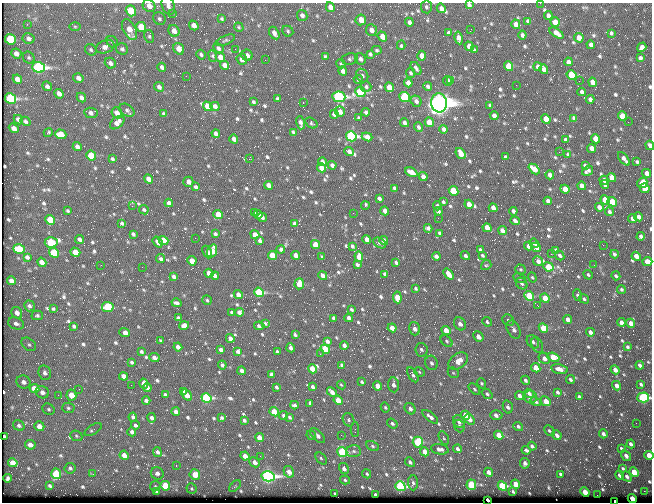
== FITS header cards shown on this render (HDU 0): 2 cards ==
NAXIS1  =                  650 / Width of table row in bytes
NAXIS2  =                  500 / Number of rows in table

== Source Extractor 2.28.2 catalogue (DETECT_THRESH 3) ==
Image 650 x 500 px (HDU 0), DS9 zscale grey, 1 PNG px = 1 image px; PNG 654 x 504 px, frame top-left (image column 1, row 500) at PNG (2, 3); each listed source drawn as its Kron ellipse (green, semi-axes under 4 px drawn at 4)
Background 360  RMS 1.4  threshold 4.32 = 3 sigma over >= 5 px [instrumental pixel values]
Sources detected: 780; of the 780, the 500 brightest by FLUX_AUTO listed and drawn (280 fainter detections omitted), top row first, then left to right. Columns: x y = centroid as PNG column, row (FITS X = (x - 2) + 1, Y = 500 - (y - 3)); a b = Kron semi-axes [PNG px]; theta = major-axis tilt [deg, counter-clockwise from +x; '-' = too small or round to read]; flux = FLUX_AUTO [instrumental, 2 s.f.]
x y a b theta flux
540 3 2 2 - 360
469 5 4 4 - 260
149 6 7 6 - 780
168 6 9 6 -70 430
330 7 5 4 - 850
426 7 6 5 - 240
441 8 5 4 - 440
131 11 6 5 - 3300
172 14 2 2 - 480
302 15 6 5 - 370
548 16 4 4 - 370
159 19 7 6 - 210
222 19 4 3 - 150
361 20 5 5 - 1300
528 21 4 4 - 240
409 22 4 4 - 320
555 22 5 4 - 1400
27 24 3 2 - 170
516 24 5 4 - 750
194 25 5 4 - 630
75 26 6 4 -1 150
141 27 5 4 - 2500
239 27 5 4 - 180
471 29 2 2 - 160
130 30 11 6 -63 1200
371 30 6 5 - 610
174 31 6 5 - 730
288 31 6 5 - 180
274 33 7 4 -60 480
448 33 4 3 - 190
556 33 8 4 -34 550
611 33 3 3 - 150
522 35 4 3 - 260
149 36 6 5 - 170
382 37 5 4 - 860
28 38 6 5 - 290
459 38 6 4 -78 550
579 38 5 4 - 650
10 39 5 5 - 4500
225 40 10 4 23 190
112 42 6 5 - 180
401 45 4 3 - 180
591 45 4 4 - 320
469 46 5 4 - 840
105 47 9 6 19 540
642 47 5 4 - 440
218 48 6 4 -49 250
122 49 6 5 - 230
179 49 6 5 - 890
235 49 2 2 - 140
91 50 6 5 - 180
377 50 5 4 - 150
474 50 4 3 - 190
16 54 5 5 - 520
370 54 4 3 - 190
201 55 5 4 - 190
247 55 5 5 - 370
213 56 6 4 -69 200
422 56 5 4 - 870
220 57 5 4 - 750
325 57 4 3 - 150
29 58 6 5 - 180
640 58 4 3 - 260
242 59 5 5 - 830
350 59 8 5 9 230
360 59 6 5 - 360
265 60 2 2 - 220
568 62 4 4 - 310
110 63 6 5 - 340
341 64 5 4 - 150
225 65 5 4 - 700
509 66 5 4 - 2800
38 67 6 5 - 26000
162 67 4 4 - 280
538 67 4 4 - 480
416 68 7 3 -55 240
544 69 5 4 - 430
343 71 5 4 - 540
410 73 5 4 - 180
362 75 7 5 -58 270
571 75 5 4 - 4600
186 76 2 2 - 240
78 78 5 4 - 380
17 79 5 4 - 540
358 80 5 4 - 170
451 80 3 2 - 1000
448 81 5 4 - 610
579 81 2 2 - 140
592 82 5 4 - 770
408 83 4 4 - 620
516 85 2 2 - 280
47 86 5 4 - 320
428 86 4 4 - 250
159 87 5 4 - 340
366 87 5 5 - 210
389 87 5 4 - 1100
360 92 5 5 - 8900
582 92 4 4 - 340
59 94 5 4 - 480
339 97 7 5 -6 22000
405 97 5 5 - 11000
11 98 6 5 - 13000
81 98 5 4 - 380
277 98 3 3 - 160
590 99 4 3 - 310
416 101 6 5 - 330
253 102 4 3 - 180
303 103 3 2 - 550
439 103 9 8 - 120000
490 105 3 3 - 150
208 106 5 4 - 1900
215 106 5 4 - 380
127 110 8 5 -34 240
340 112 5 4 - 510
366 112 4 3 - 240
91 113 7 5 -7 390
117 113 6 5 - 690
164 114 4 3 - 160
334 114 4 4 - 380
494 116 4 4 - 500
622 116 5 4 - 1700
359 118 4 3 - 150
574 118 4 3 - 220
546 119 5 4 - 1400
18 120 5 4 - 390
26 121 5 4 - 210
117 122 8 5 41 600
429 122 5 4 - 1300
628 122 2 2 - 320
300 123 7 3 -75 340
311 123 6 5 - 140
404 123 4 4 - 360
418 127 5 4 - 240
14 128 5 4 - 620
444 129 4 4 - 310
48 132 5 4 - 140
293 132 4 3 - 140
216 133 4 4 - 330
61 134 6 4 -17 1800
351 136 5 5 - 20000
367 137 5 4 - 710
234 139 4 4 - 590
595 139 5 4 - 1400
566 140 4 3 - 250
650 145 5 3 - 430
77 147 4 4 - 320
591 148 5 4 - 600
349 152 5 3 - 410
559 152 2 2 - 370
461 153 6 4 -51 1100
568 154 3 3 - 150
91 156 5 4 - 3400
505 157 3 3 - 140
112 159 4 3 - 190
249 159 3 2 - 1300
624 159 8 3 -50 390
322 162 4 3 - 290
637 162 4 3 - 170
332 165 4 3 - 300
585 165 4 3 - 240
321 168 5 4 - 960
534 169 6 4 -42 1400
587 171 6 4 33 250
411 172 6 4 -27 1100
647 173 5 4 - 590
550 175 4 4 - 600
423 177 4 4 - 560
612 177 5 4 - 1100
148 179 5 4 - 710
604 180 4 4 - 360
188 182 5 5 - 470
642 183 5 5 - 2100
605 184 4 3 - 340
269 185 4 4 - 620
582 186 4 4 - 640
196 187 4 3 - 210
394 188 4 3 - 190
645 188 5 4 - 2500
565 189 5 4 - 1900
454 191 5 4 - 3400
379 199 4 3 - 220
605 200 5 4 - 2200
548 201 4 4 - 350
443 202 3 3 - 160
612 202 5 4 - 2400
169 203 4 4 - 380
469 204 5 4 - 760
365 205 4 3 - 170
132 206 2 2 - 210
437 206 4 3 - 290
599 207 4 4 - 530
493 208 4 4 - 560
144 210 5 4 - 150
68 211 3 3 - 140
385 211 4 4 - 660
438 211 4 4 - 280
513 211 4 3 - 230
609 212 4 4 - 200
255 213 3 3 - 200
353 213 2 2 - 200
218 214 5 4 - 1600
258 214 5 4 - 310
262 217 5 4 - 270
639 217 4 4 - 470
438 218 2 2 - 150
633 219 5 4 - 710
50 220 5 4 - 2500
515 221 5 3 - 340
122 223 4 3 - 190
294 224 4 3 - 300
428 228 4 4 - 250
487 228 5 4 - 1000
502 231 5 4 - 570
440 233 4 3 - 190
133 234 4 3 - 190
215 234 4 3 - 180
255 235 5 4 - 910
641 236 4 3 - 390
195 238 2 2 - 280
79 239 5 4 - 280
367 239 4 4 - 730
163 240 5 4 - 2400
260 241 4 3 - 220
384 241 4 4 - 580
51 242 6 5 - 6500
158 242 6 4 -53 470
380 243 7 4 -28 170
534 243 5 4 - 250
315 245 5 4 - 1800
603 245 2 2 - 460
352 246 4 3 - 180
528 246 4 4 - 600
536 247 5 4 - 440
19 249 6 4 -17 3400
281 249 4 3 - 320
480 250 4 3 - 210
556 250 4 3 - 250
212 251 6 5 - 1600
75 252 5 4 - 1700
207 252 7 3 -62 280
54 253 5 4 - 4400
551 254 2 2 - 1100
615 254 4 4 - 210
272 255 5 4 - 2000
296 255 4 4 - 760
482 255 4 3 - 150
560 255 5 4 - 220
436 256 4 4 - 350
465 256 5 4 - 260
636 256 5 4 - 820
27 257 4 4 - 260
322 257 3 3 - 140
359 257 5 4 - 1000
161 259 4 3 - 200
192 261 5 4 - 1300
538 261 5 4 - 380
42 262 5 4 - 570
396 262 3 3 - 180
647 262 5 4 - 1200
357 264 4 3 - 200
101 265 2 2 - 330
486 265 5 4 - 140
594 265 2 2 - 140
142 267 2 2 - 220
548 267 5 4 - 2300
521 269 5 5 - 160
209 273 5 4 - 730
385 274 4 3 - 270
448 274 6 4 -51 850
588 275 5 4 - 160
174 276 4 3 - 230
215 276 4 3 - 420
323 276 5 3 - 590
616 276 5 4 - 200
532 277 5 4 - 140
520 278 7 4 -26 150
11 281 5 4 - 600
522 283 6 5 - 230
299 284 5 4 - 720
416 289 3 3 - 150
621 289 4 4 - 150
259 292 5 4 - 8100
238 295 5 4 - 620
578 295 6 4 -73 180
529 296 5 4 - 4200
397 297 6 4 -83 1400
545 298 5 4 - 2300
584 299 5 4 - 170
207 300 5 4 - 140
176 303 5 3 - 230
29 306 5 5 - 240
538 306 3 2 - 490
108 307 6 5 - 4900
53 309 3 3 - 140
351 309 4 3 - 150
232 312 3 3 - 150
239 312 5 4 - 360
17 313 6 5 - 520
37 315 5 4 - 170
178 318 4 3 - 190
334 318 4 3 - 220
349 318 4 3 - 510
568 319 5 4 - 580
508 320 6 5 - 210
487 322 5 4 - 150
621 322 4 4 - 430
16 323 8 5 -18 400
265 323 3 3 - 180
631 323 5 4 - 860
460 324 7 5 -56 520
184 325 5 4 - 440
74 326 4 3 - 190
259 326 5 3 - 230
392 328 4 4 - 890
543 328 5 4 - 3000
414 329 7 5 -73 560
446 330 5 4 - 1200
514 330 9 6 -63 400
124 332 5 4 - 1200
590 332 4 3 - 410
295 335 3 3 - 170
478 337 6 4 -48 660
230 338 4 4 - 480
161 341 4 3 - 140
327 341 4 3 - 330
447 341 7 5 -42 190
533 342 7 5 -50 250
29 344 8 5 -38 280
344 345 4 3 - 390
537 345 8 5 -66 220
178 347 4 3 - 380
627 347 3 3 - 160
291 348 4 3 - 370
221 349 4 3 - 390
325 349 5 4 - 3700
421 350 7 6 - 270
238 351 4 4 - 370
277 351 3 3 - 150
141 352 4 3 - 170
320 354 2 2 - 170
154 357 5 4 - 390
553 357 6 4 -21 1700
544 358 6 5 - 630
458 361 11 7 37 1100
131 362 3 3 - 160
431 363 7 6 - 300
222 365 4 3 - 180
341 365 4 3 - 150
640 365 4 3 - 330
536 368 5 4 - 1500
312 369 5 4 - 1400
559 369 8 5 -11 680
615 370 5 4 - 580
242 371 4 3 - 420
419 372 5 4 - 140
45 373 7 6 - 380
453 373 6 5 - 150
272 374 4 3 - 380
413 375 8 4 -60 240
124 376 4 4 - 670
525 380 5 3 - 240
570 380 5 4 - 190
23 382 7 6 - 500
362 382 4 3 - 170
482 383 5 4 - 140
144 384 5 4 - 490
641 384 4 3 - 200
131 385 2 2 - 170
342 385 4 3 - 140
393 385 7 5 -84 510
378 386 5 4 - 1000
617 386 5 4 - 550
276 387 4 3 - 180
313 387 4 3 - 240
34 388 5 4 - 1500
147 388 4 4 - 370
79 389 2 2 - 140
474 389 7 4 -45 160
184 391 4 3 - 330
42 392 7 6 - 490
332 392 5 3 - 530
557 392 4 3 - 210
529 393 5 4 - 300
487 394 6 4 -40 200
58 395 2 2 - 270
71 395 5 5 - 1400
165 395 4 3 - 220
187 395 6 4 -57 940
519 396 4 3 - 520
530 397 6 6 - 410
579 397 4 3 - 200
643 397 6 5 - 16000
206 398 5 4 - 11000
338 400 5 4 - 1500
146 401 4 3 - 310
536 401 5 4 - 240
546 401 5 4 - 1100
310 403 4 3 - 260
295 405 4 4 - 230
385 407 5 4 - 140
508 407 7 5 -76 290
68 408 6 5 - 190
48 409 6 5 - 190
410 409 6 5 - 400
176 412 4 3 - 430
274 412 5 4 - 2800
466 415 5 4 - 2100
496 415 6 5 - 420
284 416 4 3 - 210
133 417 4 3 - 250
289 417 3 3 - 160
430 417 9 4 -38 380
152 418 4 4 - 300
222 418 3 3 - 140
469 419 6 4 -57 670
244 420 4 3 - 190
348 420 7 5 -64 220
459 422 6 5 - 390
392 423 5 4 - 210
636 423 2 2 - 160
19 425 6 5 - 250
135 425 4 3 - 220
39 426 5 4 - 770
459 426 6 5 - 210
518 426 5 4 - 220
93 430 10 4 30 280
355 430 7 3 90 220
549 431 6 4 -45 160
132 432 4 4 - 300
603 434 4 3 - 340
311 435 5 3 - 140
341 435 2 2 - 150
499 435 5 4 - 1900
557 435 5 4 - 420
5 436 3 2 - 140
76 436 6 5 - 160
317 436 9 5 -45 390
259 437 4 4 - 1100
444 438 7 4 -62 170
418 442 5 5 - 6000
631 444 4 3 - 280
30 445 5 4 - 640
372 446 7 4 -28 190
532 446 4 3 - 280
621 448 4 3 - 170
440 449 9 5 -11 420
457 449 4 3 - 380
526 450 5 3 - 270
354 451 7 6 - 270
157 452 5 4 - 280
342 452 5 4 - 8300
425 452 5 4 - 1300
124 455 5 4 - 770
649 455 4 4 - 1400
245 456 4 4 - 830
260 456 2 2 - 660
626 456 6 4 -57 440
321 459 7 4 -47 170
255 462 5 4 - 600
410 462 5 4 - 280
13 463 5 4 - 1300
525 463 5 5 - 370
176 466 3 2 - 230
70 468 5 5 - 210
623 468 4 3 - 150
344 469 5 4 - 400
289 472 6 5 - 850
488 472 4 3 - 510
634 472 5 4 - 1800
157 473 6 6 - 440
56 474 5 5 - 4100
93 474 2 2 - 290
367 474 5 4 - 150
561 474 4 3 - 210
195 475 5 5 - 1300
620 475 4 3 - 480
268 476 6 5 - 32000
627 476 6 4 -48 280
7 478 4 3 - 200
345 480 5 4 - 150
413 483 7 5 -88 240
516 484 5 4 - 1600
471 485 5 4 - 5200
50 486 3 3 - 170
155 486 5 5 - 140
165 486 5 4 - 3200
235 486 7 4 45 150
400 486 5 4 - 12000
502 486 5 4 - 7500
192 489 5 5 - 150
156 491 4 3 - 140
513 491 4 2 - 140
644 491 2 2 - 1700
585 492 5 4 - 1700
335 494 3 3 - 140
375 495 4 3 - 210
597 495 2 2 - 290
632 499 4 3 - 2400
488 500 4 3 - 810
615 501 3 2 - 290
At the frame edge (FLAGS 8, measured only in part): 10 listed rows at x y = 540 3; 469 5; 149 6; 168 6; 650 145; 647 262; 643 397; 649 455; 488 500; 615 501
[280 fainter detections neither listed nor drawn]